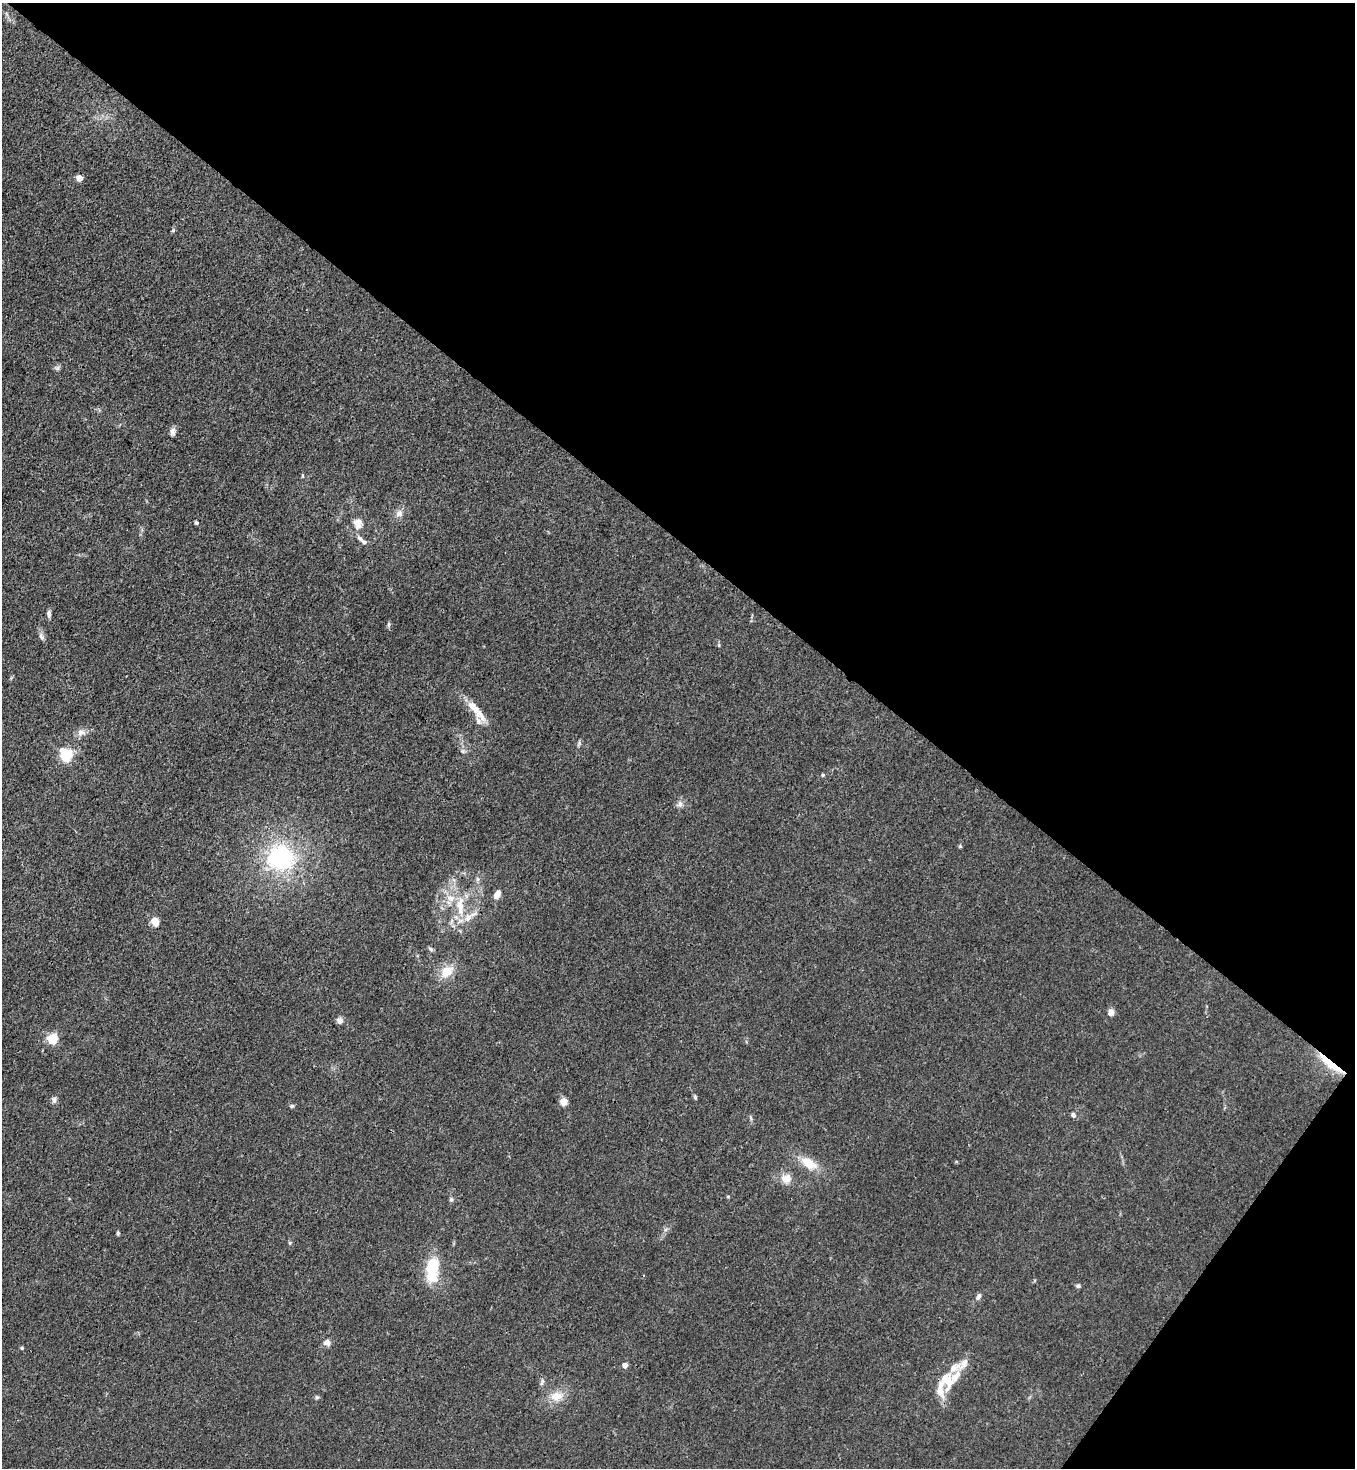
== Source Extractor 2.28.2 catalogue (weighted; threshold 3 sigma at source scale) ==
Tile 8 of 4 x 4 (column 4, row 2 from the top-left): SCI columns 4424-5776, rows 2990-4455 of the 6003 x 5982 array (HDU 1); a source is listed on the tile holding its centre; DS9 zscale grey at full resolution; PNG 1357 x 1470 px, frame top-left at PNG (2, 3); no overlay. Shown black and unused: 40% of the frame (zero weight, under 3 of 4 exposures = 7% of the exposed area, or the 3 px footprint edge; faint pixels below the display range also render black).
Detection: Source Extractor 2.28.2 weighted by HDU 2 'WHT'; one run over the whole footprint, this tile lists its part. Background 0.0202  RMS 0.0028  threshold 0.0127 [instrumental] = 3 sigma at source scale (4.5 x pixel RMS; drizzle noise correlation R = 1.50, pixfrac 1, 0.05/0.05 arcsec/px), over >= 5 px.
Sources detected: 65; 1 inside a brighter object's white glare — not listed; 9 inside a brighter listed object's ellipse — not listed separately; the other 55 listed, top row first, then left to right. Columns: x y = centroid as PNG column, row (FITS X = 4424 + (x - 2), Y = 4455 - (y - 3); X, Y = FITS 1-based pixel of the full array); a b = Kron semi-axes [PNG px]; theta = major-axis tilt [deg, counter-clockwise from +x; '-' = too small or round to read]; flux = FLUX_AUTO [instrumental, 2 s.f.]
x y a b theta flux
79 178 4 4 - 4.6
173 230 5 5 - 0.35
172 432 10 6 85 1.2
303 476 5 3 - 0.27
399 513 10 9 - 1.5
196 523 4 4 - 0.54
359 526 18 10 -32 2.3
360 538 10 5 -41 0.85
49 614 9 5 -88 0.94
389 625 7 4 72 0.5
41 637 11 5 -62 0.98
719 645 6 4 90 0.35
473 707 21 10 -48 4.2
81 733 13 9 6 1.7
579 743 8 3 -85 0.47
462 751 7 4 -70 0.5
66 756 6 5 - 33
823 775 5 4 - 0.43
680 804 9 7 80 1.2
960 846 5 4 - 0.34
281 858 33 31 0 31
478 879 6 6 - 0.62
497 895 10 6 61 2.1
460 906 31 10 -87 7.4
474 914 13 6 28 1.6
451 921 7 4 71 0.66
155 922 6 5 - 5.6
431 949 8 4 -34 0.52
447 972 17 12 39 5.1
1111 1012 8 6 81 1.5
339 1021 8 7 - 1.1
52 1039 5 5 - 24
1330 1064 38 7 -38 7.6
695 1097 6 4 -89 0.46
54 1100 8 6 -83 0.92
564 1101 9 8 - 2
292 1106 6 5 - 0.49
1073 1115 6 6 - 0.78
751 1118 6 4 -71 0.43
809 1163 20 11 -32 5.7
786 1178 15 13 -12 3
451 1199 6 5 - 0.6
118 1233 5 4 - 0.41
290 1243 6 4 -72 0.35
432 1272 31 16 -86 10
1078 1286 6 5 - 0.61
978 1296 9 6 60 1
327 1342 8 7 - 1.6
22 1348 5 4 - 0.43
964 1363 19 8 55 2.3
625 1365 4 4 - 2
946 1380 24 15 -72 6.1
542 1382 10 4 74 0.68
557 1396 17 12 13 4.3
317 1397 6 5 - 0.47
Overlapping masked pixels (flux is a lower limit): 1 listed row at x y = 1330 1064